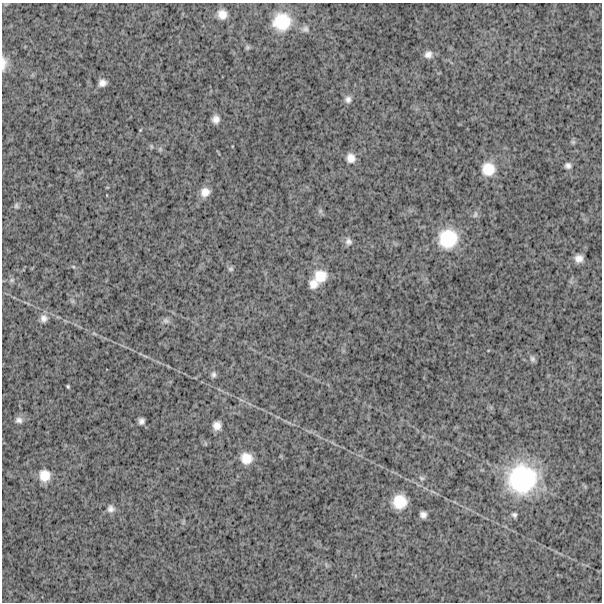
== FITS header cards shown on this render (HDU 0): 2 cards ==
NAXIS1  =                  600
NAXIS2  =                  600

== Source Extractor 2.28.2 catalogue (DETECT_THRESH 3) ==
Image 600 x 600 px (HDU 0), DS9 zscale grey, 1 PNG px = 1 image px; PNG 604 x 604 px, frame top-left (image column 1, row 600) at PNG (2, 3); no overlay
Background 1500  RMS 250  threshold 737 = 3 sigma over >= 5 px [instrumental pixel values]
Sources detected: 45; all 45 listed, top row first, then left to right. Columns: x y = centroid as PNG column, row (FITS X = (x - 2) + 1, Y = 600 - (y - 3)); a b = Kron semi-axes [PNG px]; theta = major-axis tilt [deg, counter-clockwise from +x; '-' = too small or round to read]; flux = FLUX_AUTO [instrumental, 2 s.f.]
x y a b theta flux
222 14 9 9 - 1.5e+05
282 22 20 19 - 5.8e+05
305 29 9 9 - 6.3e+04
247 47 6 6 - 3.0e+04
428 54 10 9 - 9.4e+04
4 63 20 7 88 1.3e+05
102 83 9 8 - 9.2e+04
348 99 9 9 - 7.5e+04
216 119 8 8 - 9.8e+04
140 130 5 3 - 1.4e+04
573 142 6 6 - 2.9e+04
151 146 6 4 -71 2.0e+04
160 149 6 6 - 2.9e+04
351 158 11 9 -75 1.3e+05
568 166 8 7 - 5.7e+04
488 169 16 16 - 3.2e+05
205 192 10 9 - 1.5e+05
16 206 7 6 - 3.6e+04
320 211 6 6 - 3.5e+04
475 214 9 6 81 4.5e+04
448 238 23 21 54 7.1e+05
348 242 10 9 - 6.9e+04
579 258 8 8 - 1.2e+05
73 267 6 4 -44 2.0e+04
231 269 7 6 - 3.3e+04
320 276 15 14 - 3.0e+05
12 280 8 6 1 4.4e+04
313 284 11 11 - 1.4e+05
44 318 11 10 - 9.7e+04
166 321 9 7 -24 5.3e+04
94 334 6 4 -20 2.3e+04
532 359 9 7 -74 4.7e+04
213 374 8 6 90 4.8e+04
68 386 3 3 - 2.0e+04
19 420 10 8 -3 7.5e+04
141 421 6 5 - 6.0e+04
217 425 8 8 - 1.2e+05
246 458 14 13 - 2.3e+05
44 475 13 12 - 2.4e+05
421 478 8 5 -27 3.6e+04
522 479 33 32 - 1.8e+06
400 502 14 13 - 3.7e+05
111 509 10 10 - 8.0e+04
423 515 6 6 - 7.3e+04
514 515 6 6 - 4.1e+04
At the frame edge (FLAGS 8, measured only in part): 1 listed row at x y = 4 63